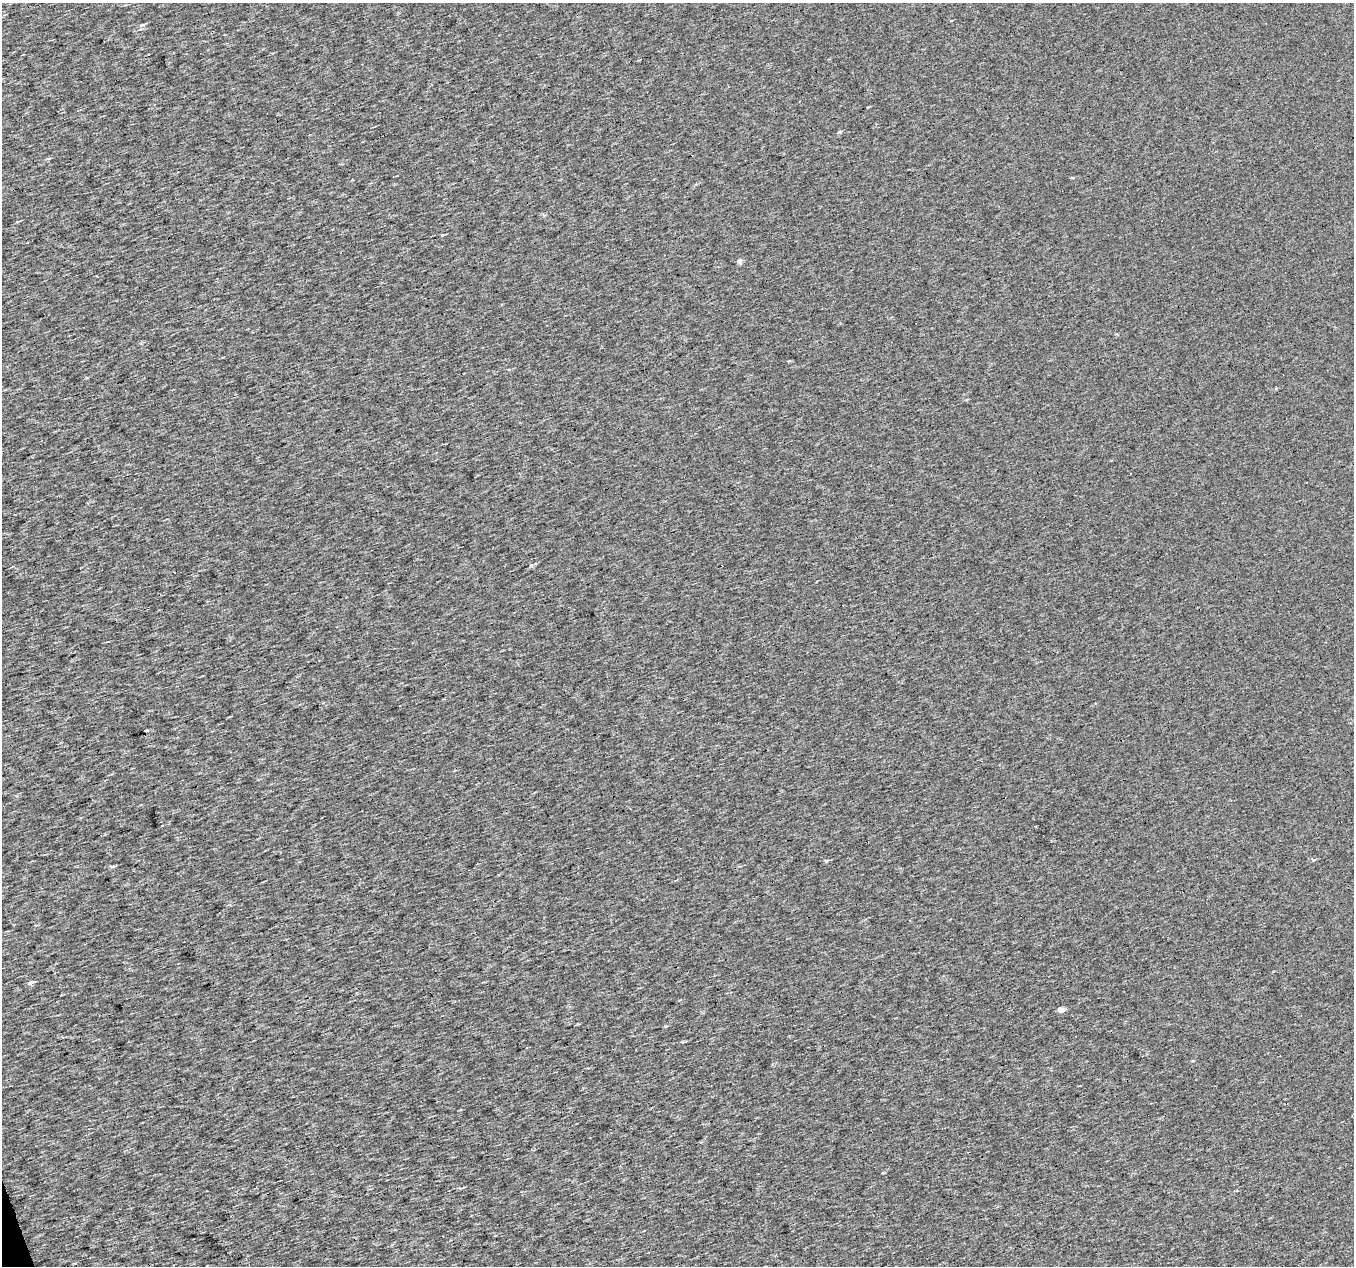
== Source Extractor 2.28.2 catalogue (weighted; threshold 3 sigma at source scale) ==
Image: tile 7 of 4 x 4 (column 3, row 2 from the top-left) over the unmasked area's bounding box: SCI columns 2703-4054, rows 2589-3852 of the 5405 x 5232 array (HDU 1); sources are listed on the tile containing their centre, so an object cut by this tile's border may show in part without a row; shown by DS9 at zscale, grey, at full resolution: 1 PNG px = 1 image px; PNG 1356 x 1268 px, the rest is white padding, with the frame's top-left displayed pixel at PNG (2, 3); no overlay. <1% of this frame is shown black and not used: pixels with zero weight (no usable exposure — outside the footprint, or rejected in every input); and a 3 px margin inside the footprint's outer edge (the drizzle kernel's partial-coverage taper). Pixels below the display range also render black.
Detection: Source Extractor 2.28.2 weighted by HDU 2 'WHT'; one run over the whole footprint, this tile lists its part. Background 0.00189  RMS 0.019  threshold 0.0866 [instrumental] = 3 sigma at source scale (4.5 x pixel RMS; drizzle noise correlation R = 1.50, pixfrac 1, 0.0396/0.0396 arcsec/px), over >= 5 px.
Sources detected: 18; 5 cosmic-ray / hot-pixel residue — not listed; the other 13 listed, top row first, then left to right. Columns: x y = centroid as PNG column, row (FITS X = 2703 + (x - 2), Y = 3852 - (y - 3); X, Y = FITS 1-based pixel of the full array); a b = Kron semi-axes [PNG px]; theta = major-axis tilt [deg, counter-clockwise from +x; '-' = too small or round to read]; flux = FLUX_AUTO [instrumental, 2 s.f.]
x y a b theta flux
142 25 6 3 18 2.3
868 107 4 3 - 1.4
840 132 6 4 2 2.1
442 235 4 3 - 1.5
740 261 6 5 - 6.3
1130 473 3 2 - 1.5
531 565 5 4 - 3
1314 860 6 3 17 2.8
826 861 4 4 - 2.4
113 866 6 4 3 2.4
31 982 8 4 20 5
1061 1010 5 5 - 11
666 1026 6 3 17 1.8